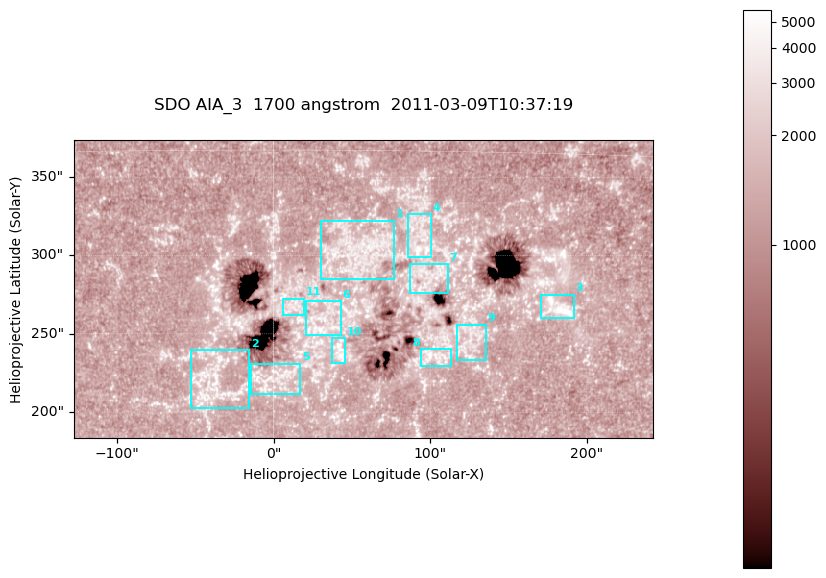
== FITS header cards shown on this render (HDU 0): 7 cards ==
TELESCOP= 'SDO     '           /
INSTRUME= 'AIA_3   '           /
WAVELNTH=                 1700 /
WAVEUNIT= 'angstrom'           /
DATE-OBS= '2011-03-09T10:37:19.712' /
CTYPE1  = 'HPLN-TAN'           /
CTYPE2  = 'HPLT-TAN'           /

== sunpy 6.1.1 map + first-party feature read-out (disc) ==
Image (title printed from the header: SDO AIA_3  1700 angstrom  2011-03-09T10:37:19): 603 x 310 px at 0.613 arcsec/px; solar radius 966 arcsec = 1577 px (partial field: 2.4% of the solar disc is inside the frame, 100% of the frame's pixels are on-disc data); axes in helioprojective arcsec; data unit not stated in the header (colour bar unlabelled)
Pointing: header CRPIX1/2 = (2053.97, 2042.58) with CRVAL1/2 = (0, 0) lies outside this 603 x 310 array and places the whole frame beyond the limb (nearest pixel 1.43 R_sun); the SolarSoft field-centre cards XCEN/YCEN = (57.22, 278.6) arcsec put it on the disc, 1827 arcsec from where CRPIX/CRVAL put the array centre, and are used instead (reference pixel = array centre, CRVAL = XCEN/YCEN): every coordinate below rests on XCEN/YCEN
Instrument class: DISC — disc imager (sunpy class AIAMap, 1700 A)
Bright regions (active regions / flare kernels): reference = the on-disc median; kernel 5 px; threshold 5 sigma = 1584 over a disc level ~1303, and >= 1.15x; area >= 186 px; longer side >= 4 px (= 2.5 arcsec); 11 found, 11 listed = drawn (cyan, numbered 1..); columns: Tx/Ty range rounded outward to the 2 arcsec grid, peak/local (2 s.f.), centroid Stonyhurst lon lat
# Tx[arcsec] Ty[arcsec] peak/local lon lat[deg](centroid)
1 30..78 284..322 3.4 +3 +11
2 -54..-14 202..240 3.6 -2 +6
3 170..192 260..276 6 +11 +9
4 86..102 298..328 2.9 +6 +12
5 -14..18 212..232 3.2 +0 +6
6 20..44 248..272 3.8 +2 +8
7 86..112 276..296 3.1 +6 +10
8 94..114 228..240 3.9 +6 +7
9 116..136 232..256 2.9 +7 +7
10 36..46 230..248 4.4 +3 +7
11 6..20 262..274 2.9 +1 +9